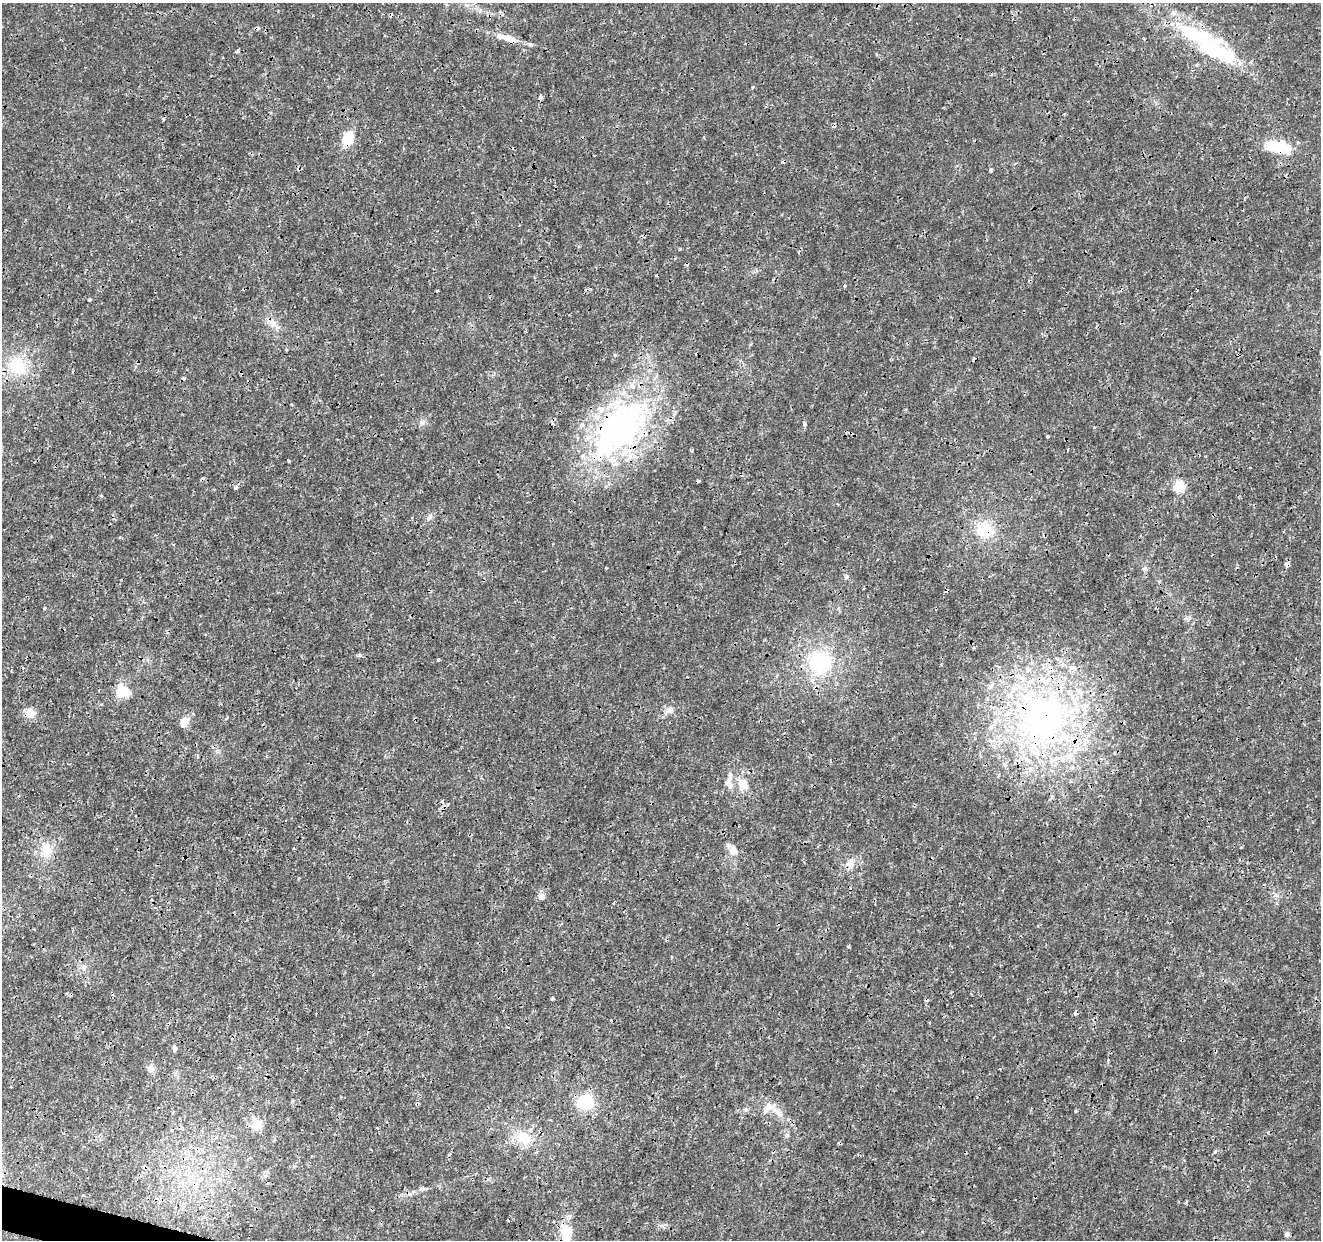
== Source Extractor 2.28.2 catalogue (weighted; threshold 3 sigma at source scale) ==
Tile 7 of 4 x 4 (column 3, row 2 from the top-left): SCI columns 2639-3957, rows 2695-3932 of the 5285 x 5452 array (HDU 1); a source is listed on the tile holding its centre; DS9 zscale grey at full resolution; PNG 1323 x 1242 px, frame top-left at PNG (2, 3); no overlay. Shown black and unused: <1% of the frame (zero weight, under 3 of 4 exposures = <1% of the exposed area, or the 3 px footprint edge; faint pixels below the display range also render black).
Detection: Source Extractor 2.28.2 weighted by HDU 2 'WHT'; one run over the whole footprint, this tile lists its part. Background 0.00236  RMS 7.8e-04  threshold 0.00352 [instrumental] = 3 sigma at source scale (4.5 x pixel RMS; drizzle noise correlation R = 1.50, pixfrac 1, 0.0396/0.0396 arcsec/px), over >= 5 px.
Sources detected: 97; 2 inside a brighter object's white glare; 15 cosmic-ray / hot-pixel residue — not listed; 14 inside a brighter listed object's ellipse — not listed separately; the other 66 listed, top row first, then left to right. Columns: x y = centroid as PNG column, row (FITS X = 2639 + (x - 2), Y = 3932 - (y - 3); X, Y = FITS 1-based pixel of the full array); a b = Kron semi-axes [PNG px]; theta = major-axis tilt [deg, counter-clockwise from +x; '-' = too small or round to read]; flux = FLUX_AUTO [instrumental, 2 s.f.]
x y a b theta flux
1195 35 58 16 -36 5.5
508 38 14 7 -26 0.97
531 45 6 5 - 0.16
237 51 6 4 -15 0.16
164 119 3 3 - 0.29
348 138 15 12 72 1.4
1281 146 27 15 -24 2
991 170 4 3 - 0.4
680 249 4 3 - 0.069
590 289 5 3 - 0.12
438 291 4 3 - 0.067
90 300 4 3 - 0.092
272 323 15 11 -50 0.75
615 355 4 4 - 0.12
17 366 26 24 -42 3.5
422 422 9 8 - 0.32
804 424 5 4 - 0.22
1094 427 3 3 - 0.072
618 430 92 49 47 25
1047 436 3 3 - 0.098
1068 449 3 2 - 0.08
288 460 4 3 - 0.072
1179 486 5 5 - 7.1
236 487 5 4 - 0.2
101 496 3 3 - 0.18
985 530 20 15 -29 2.6
1287 564 6 5 - 0.37
1145 568 6 5 - 0.16
846 577 6 4 62 0.14
45 608 4 3 - 0.08
438 660 3 3 - 0.19
820 663 20 19 - 6.6
121 692 13 11 31 1.9
101 705 4 3 - 0.085
670 710 11 8 18 0.44
30 713 11 10 - 0.78
1043 718 81 68 56 32
184 722 10 8 57 0.87
729 783 19 8 -81 0.61
743 785 17 14 -76 1.1
442 801 4 4 - 0.11
46 850 19 14 -83 1.4
733 850 14 11 78 0.68
850 863 14 9 82 0.63
541 897 8 8 - 0.35
613 903 4 3 - 0.075
848 946 4 3 - 0.098
83 968 10 4 -58 0.26
66 994 5 3 - 0.075
552 998 4 3 - 0.13
1076 1013 4 4 - 0.3
174 1048 7 4 -83 0.21
151 1068 9 8 - 0.5
292 1101 4 3 - 0.088
585 1102 16 15 - 2.9
768 1107 18 10 50 0.8
1076 1111 4 3 - 0.08
779 1113 16 8 -31 0.74
256 1125 13 12 - 0.98
523 1138 21 16 -34 1.9
1215 1152 5 4 - 0.14
422 1189 8 5 19 0.18
1186 1202 5 3 - 0.095
508 1220 3 2 - 0.12
566 1233 17 12 -84 2
1287 1234 4 4 - 0.38
Overlapping masked pixels (flux is a lower limit): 10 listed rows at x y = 1195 35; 508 38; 1281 146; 618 430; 985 530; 1287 564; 1043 718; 850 863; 1076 1013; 566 1233
Isophote crosses this tile's border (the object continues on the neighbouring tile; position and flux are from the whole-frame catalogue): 1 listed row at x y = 566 1233
Unlisted compact peaks at least as high as the median listed source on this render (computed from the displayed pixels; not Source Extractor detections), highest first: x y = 606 568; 845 286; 662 1226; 753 87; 429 517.